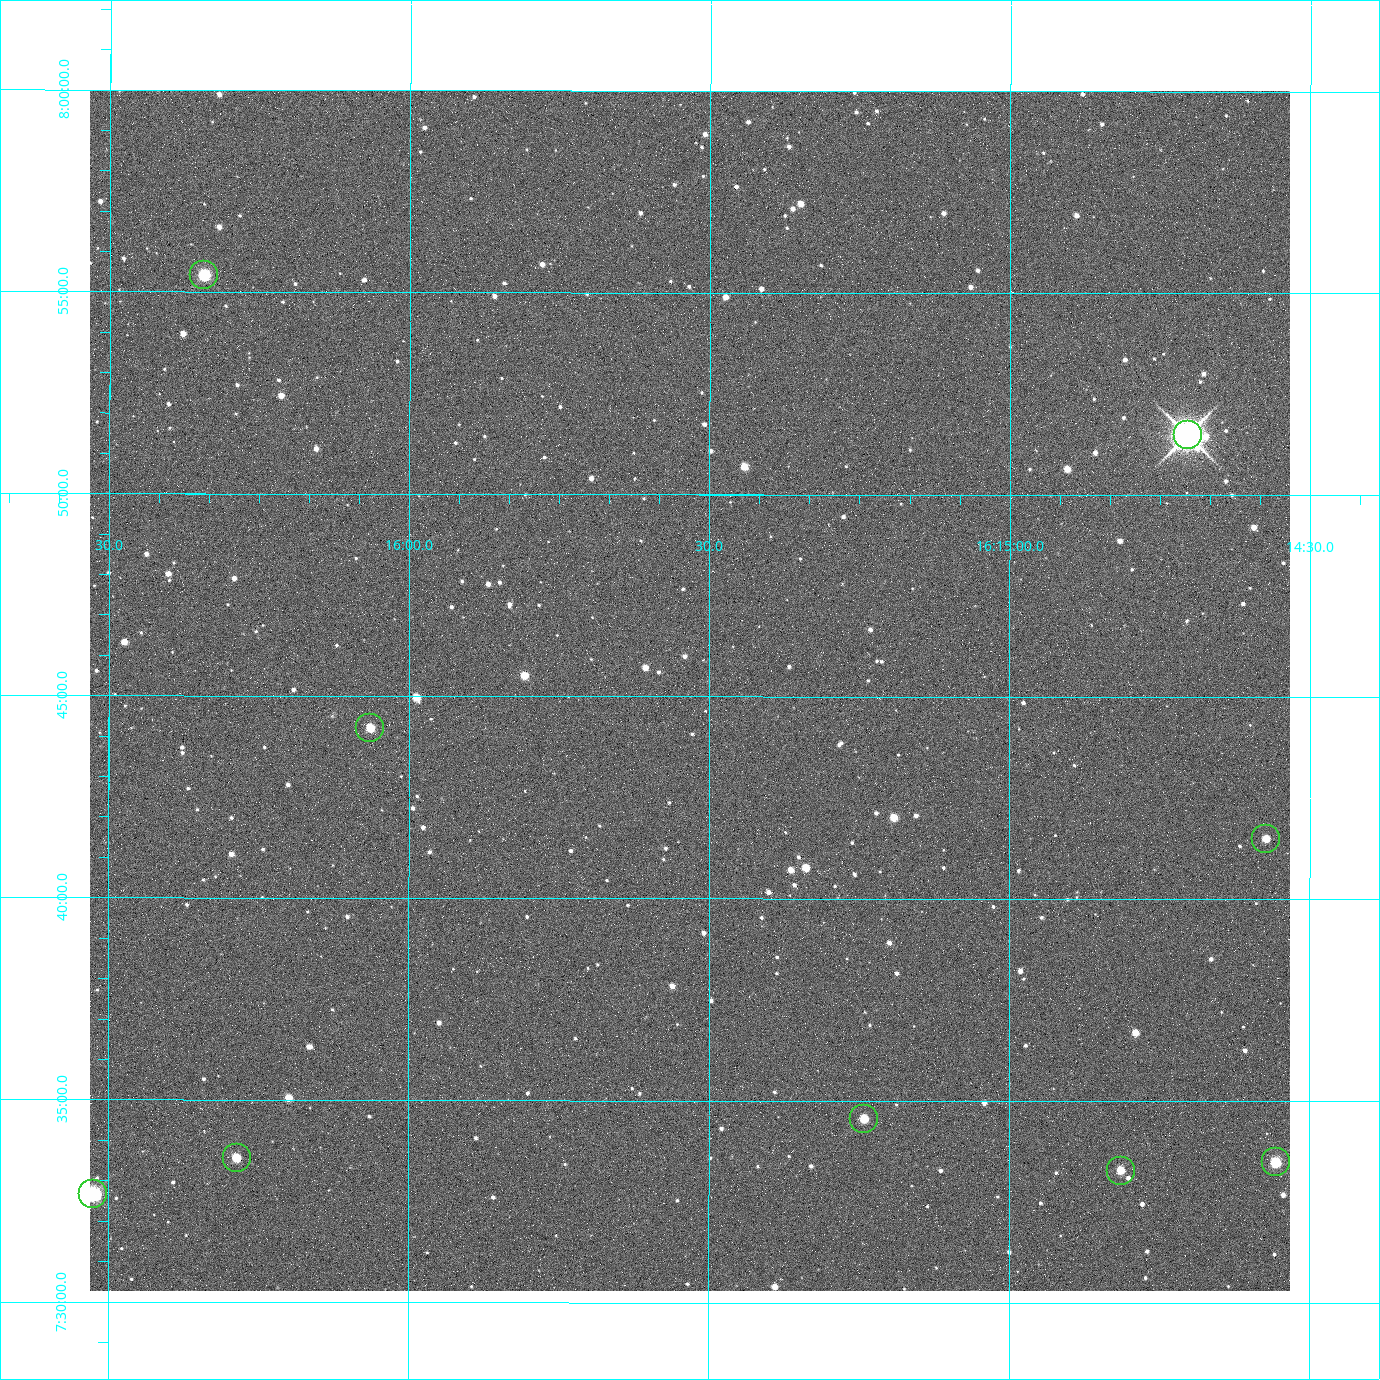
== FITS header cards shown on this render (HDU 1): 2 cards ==
NAXIS1  =                 2400 / Width of image data
NAXIS2  =                 2400 / Height of image data

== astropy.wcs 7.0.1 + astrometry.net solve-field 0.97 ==
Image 2400 x 2400 px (HDU 1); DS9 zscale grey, zoomed out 1/2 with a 90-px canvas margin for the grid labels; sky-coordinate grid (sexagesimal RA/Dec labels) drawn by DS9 from the SOLVED WCS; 9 Tycho-2 reference stars matched to detected sources circled (green)
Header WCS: RA---TAN/DEC--TAN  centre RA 16:15:32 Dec +07:45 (243.88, +7.75 deg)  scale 0.74 arcsec/px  FOV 29.6' x 29.6'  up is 0 deg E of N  parity normal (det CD < 0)
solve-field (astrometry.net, Tycho-2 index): VERIFIED the header's WCS against the Tycho-2 star catalogue (5 matches, 0 conflicts) and refined it, rather than solving blind
Solved WCS: RA---TAN-SIP/DEC--TAN-SIP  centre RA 16:15:32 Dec +07:45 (243.88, +7.75 deg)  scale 0.743 arcsec/px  FOV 29.7' x 29.7'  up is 0 deg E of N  parity normal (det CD < 0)
The solver's refit moves the header's centre by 2.9 arcsec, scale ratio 1.003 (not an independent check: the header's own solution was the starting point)
Tycho-2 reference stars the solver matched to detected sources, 9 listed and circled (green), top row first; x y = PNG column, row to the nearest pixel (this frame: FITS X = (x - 90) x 2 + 1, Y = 2400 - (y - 92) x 2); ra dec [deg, ICRS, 3 dp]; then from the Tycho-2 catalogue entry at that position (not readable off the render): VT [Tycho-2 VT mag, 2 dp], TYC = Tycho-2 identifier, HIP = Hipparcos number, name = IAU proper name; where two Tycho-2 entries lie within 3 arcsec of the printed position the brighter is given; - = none
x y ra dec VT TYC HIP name
204 276 244.086 +7.924 10.10 946-635-1 - -
1188 436 243.676 +7.858 6.72 946-1598-1 79608 -
370 729 244.016 +7.737 11.56 946-881-1 - -
1266 840 243.643 +7.692 11.91 946-916-1 - -
864 1120 243.810 +7.576 11.94 946-1047-1 - -
236 1159 244.071 +7.560 11.55 946-984-1 - -
1276 1164 243.639 +7.558 10.81 946-1083-1 - -
1120 1172 243.703 +7.555 12.21 946-959-1 - -
92 1196 244.131 +7.544 9.21 946-968-1 - -